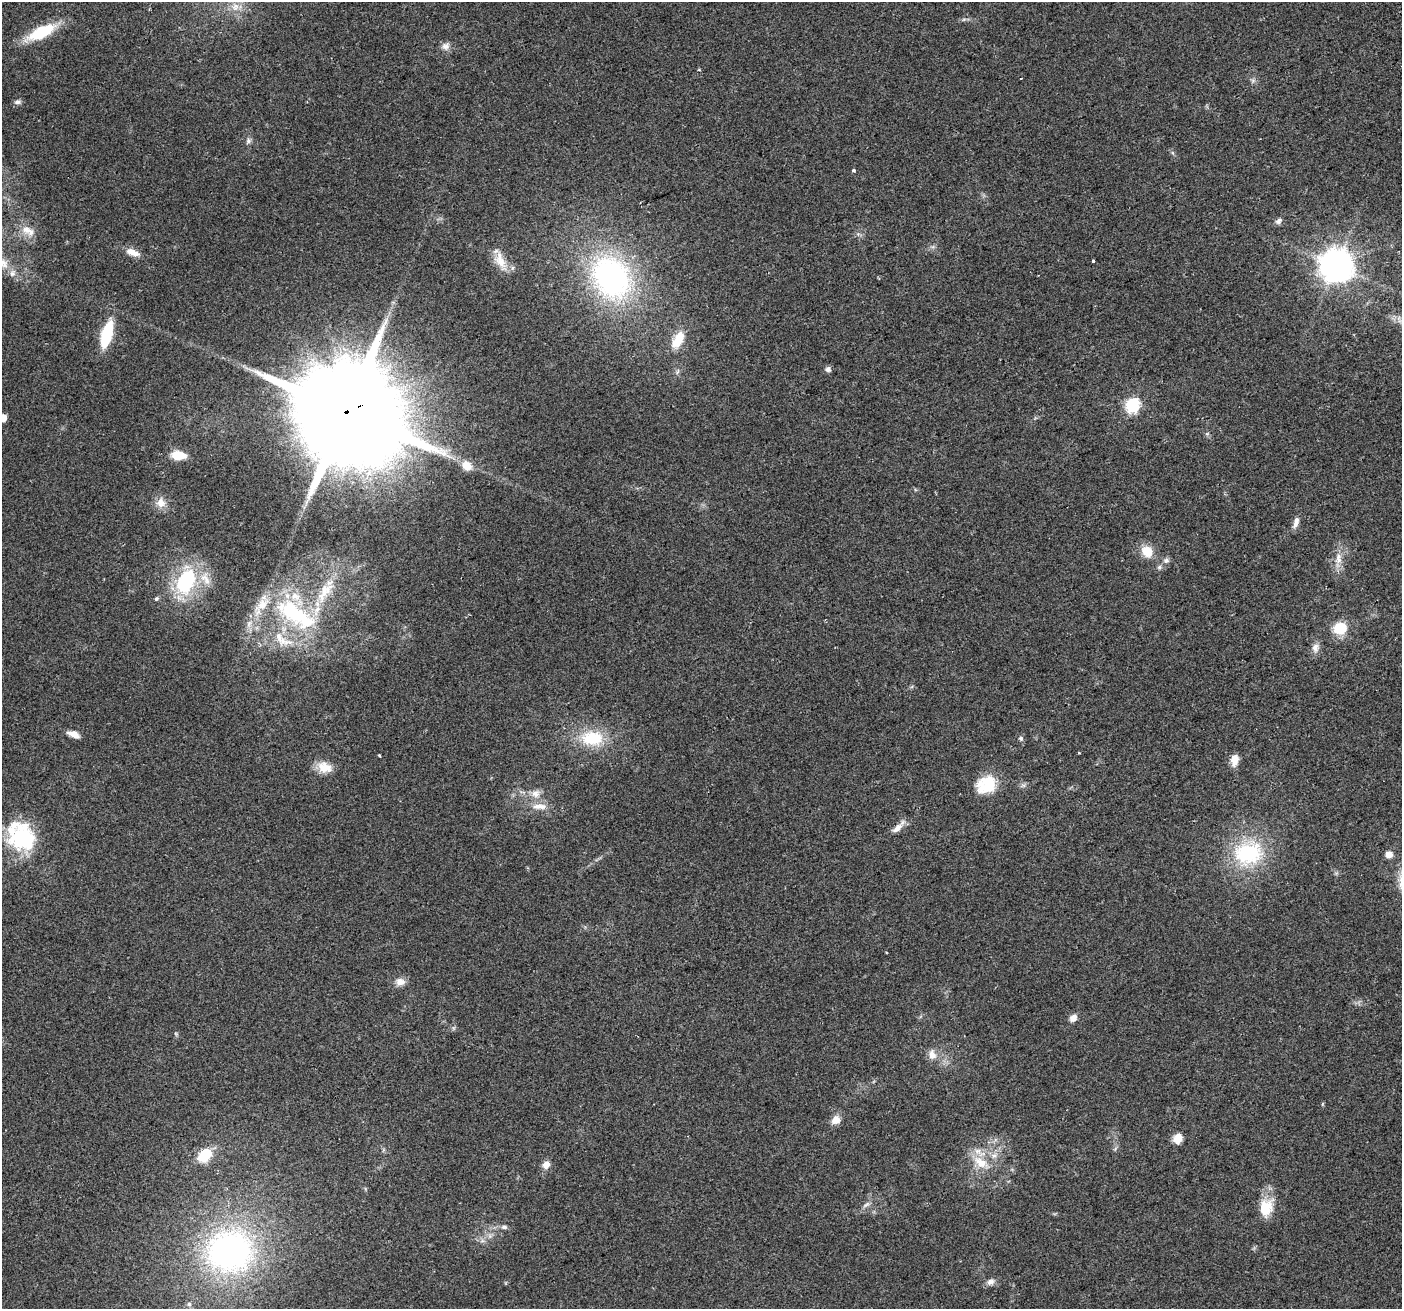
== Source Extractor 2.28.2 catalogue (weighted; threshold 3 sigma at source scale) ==
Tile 10 of 4 x 4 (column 2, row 3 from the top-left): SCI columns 1430-2829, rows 1405-2711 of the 5661 x 5476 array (HDU 1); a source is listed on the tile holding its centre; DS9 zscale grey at full resolution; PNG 1404 x 1311 px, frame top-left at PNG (2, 2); no overlay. Shown black and unused: <1% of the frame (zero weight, under 2 of 3 exposures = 2% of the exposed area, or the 3 px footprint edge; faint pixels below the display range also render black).
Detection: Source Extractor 2.28.2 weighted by HDU 2 'WHT'; one run over the whole footprint, this tile lists its part. Background 0.0747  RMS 0.0095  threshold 0.0427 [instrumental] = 3 sigma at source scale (4.5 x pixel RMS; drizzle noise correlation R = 1.50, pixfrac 1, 0.0396/0.0396 arcsec/px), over >= 5 px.
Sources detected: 72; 1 cosmic-ray / hot-pixel residue — not listed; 7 inside a brighter listed object's ellipse — not listed separately; the other 64 listed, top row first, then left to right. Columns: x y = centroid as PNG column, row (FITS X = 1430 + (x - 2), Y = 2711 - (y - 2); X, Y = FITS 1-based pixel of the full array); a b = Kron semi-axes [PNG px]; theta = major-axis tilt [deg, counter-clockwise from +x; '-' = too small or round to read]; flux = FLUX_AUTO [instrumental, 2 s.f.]
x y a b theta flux
235 7 12 8 50 7.7
964 19 7 4 19 1.6
41 32 31 12 26 42
445 46 11 10 - 4.9
18 102 9 6 12 2.8
248 141 8 7 - 2.5
853 170 3 3 - 3.5
1278 221 8 6 46 3.1
27 230 16 10 -12 9.3
132 252 17 8 -20 8.4
500 260 25 11 -70 14
1093 261 3 3 - 2.9
1336 266 10 10 - 1700
611 277 48 38 -60 200
106 335 24 9 74 56
678 339 23 11 60 19
828 369 6 5 - 3.7
1132 405 7 6 - 160
345 412 32 27 9 27000
3 418 5 5 - 11
179 455 16 9 -3 16
467 466 12 9 -43 11
161 503 13 11 -70 8.6
1296 522 16 6 74 4.9
1147 551 15 12 -49 15
1338 558 17 8 86 9
1166 561 8 7 - 3.2
1159 567 7 5 23 2.2
186 581 37 23 64 68
325 592 38 14 55 33
156 599 6 5 - 1.7
294 613 56 24 -33 98
1339 628 6 6 - 100
283 641 34 10 -11 20
1315 648 13 9 86 5.6
74 734 12 6 -21 8.1
592 738 29 19 2 37
1021 738 6 6 - 1.9
1079 753 3 3 - 2.1
379 755 3 3 - 1.8
1234 760 13 8 79 8.5
324 767 19 13 -15 13
986 785 24 20 32 29
535 793 12 10 23 7.4
540 806 22 8 -1 9.1
897 828 18 7 40 6.7
23 837 29 23 -61 83
1248 853 33 25 11 78
1389 854 5 5 - 10
400 982 13 10 -3 6.3
1073 1018 7 6 - 7
932 1055 13 10 -81 7.4
836 1120 10 9 - 8.4
1178 1138 12 10 74 8.3
205 1155 17 11 45 25
994 1155 9 7 49 4.6
981 1162 24 13 -37 19
546 1164 9 8 - 6.6
866 1204 12 4 37 2.9
1266 1208 24 17 74 21
504 1227 8 5 6 2.5
230 1251 31 28 7 300
990 1282 11 7 19 4.2
189 1304 6 6 - 2.3
Overlapping masked pixels (flux is a lower limit): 1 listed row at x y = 345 412
Isophote crosses this tile's border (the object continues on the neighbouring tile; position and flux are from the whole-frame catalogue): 1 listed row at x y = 3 418